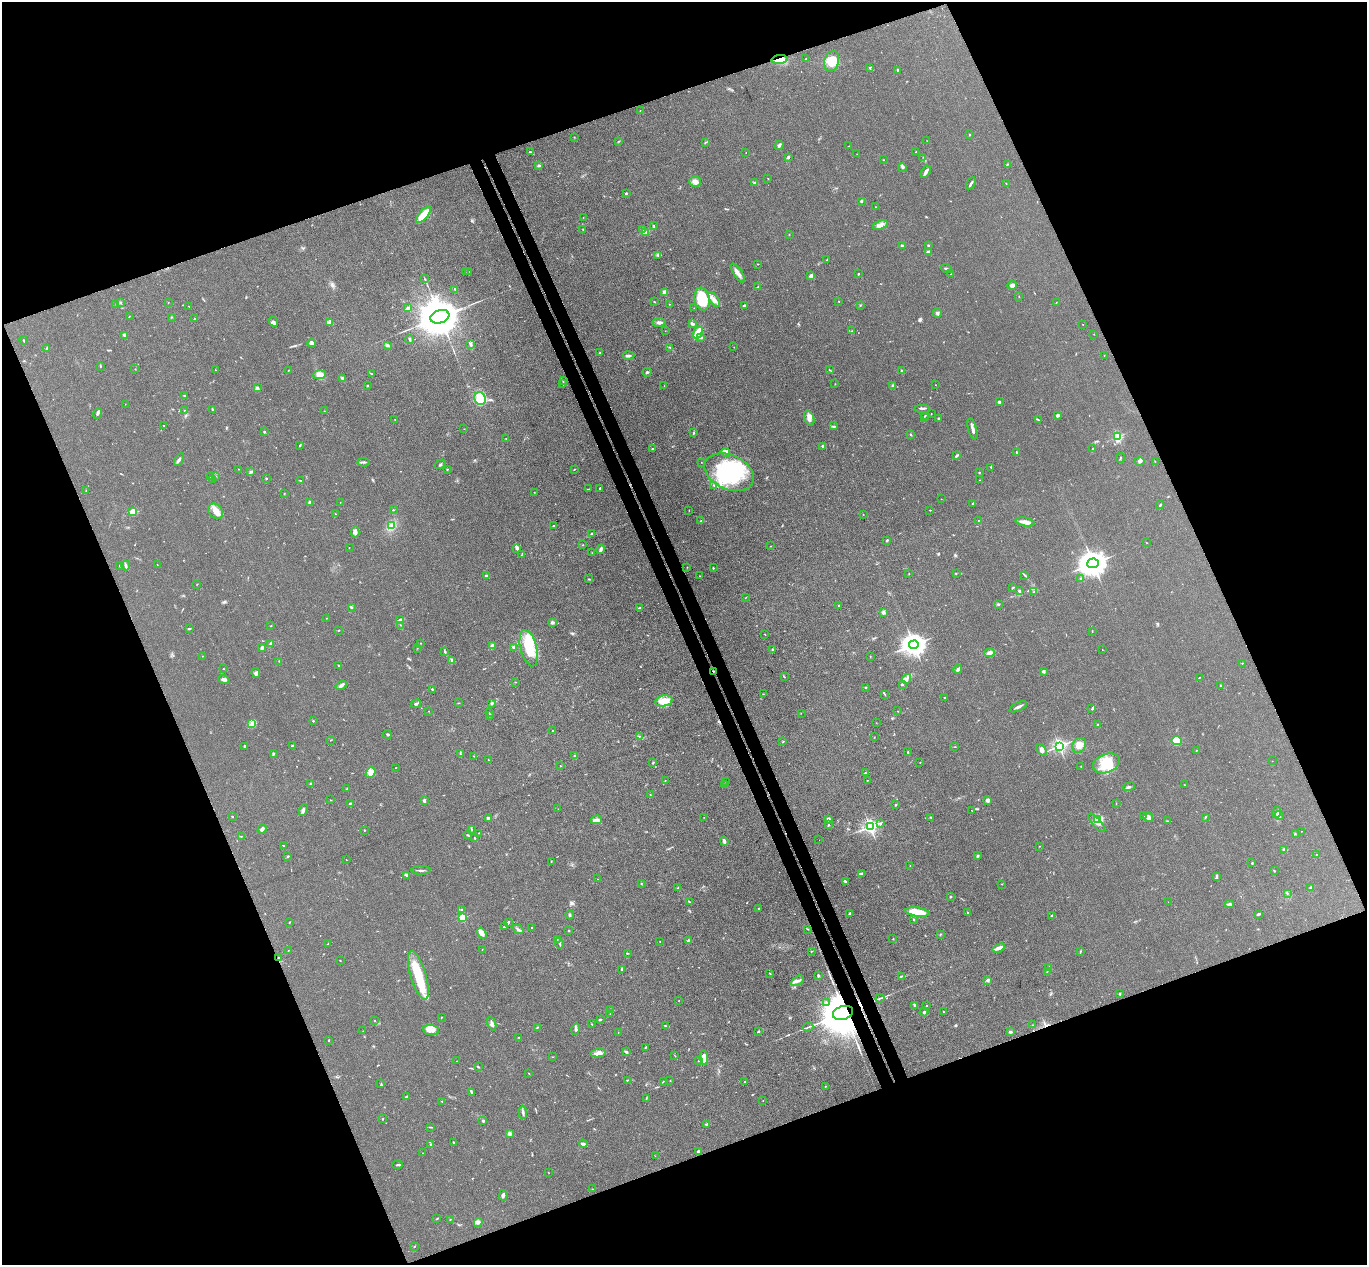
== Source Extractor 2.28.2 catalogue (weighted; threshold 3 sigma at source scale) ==
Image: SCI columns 55-5514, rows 174-5224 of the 5571 x 5525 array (HDU 1 of 3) = the unmasked area's bounding box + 8 px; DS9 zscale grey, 4 x 4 block average (1 PNG px = mean of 4 x 4 image px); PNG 1369 x 1267 px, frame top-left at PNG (2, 2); each listed source drawn as its Kron ellipse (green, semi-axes under 4 px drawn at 4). Shown black and unused: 43% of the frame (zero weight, under 3 of 4 exposures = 5% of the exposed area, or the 3 px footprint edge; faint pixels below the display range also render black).
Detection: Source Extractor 2.28.2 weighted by HDU 2 'WHT'. Background 0.0885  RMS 0.0071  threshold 0.0318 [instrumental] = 3 sigma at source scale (4.5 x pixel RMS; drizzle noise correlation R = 1.50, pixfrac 1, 0.05/0.05 arcsec/px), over >= 5 px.
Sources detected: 589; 2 too faint to see at this stretch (4 x 4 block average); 4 inside a brighter object's white glare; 4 cosmic-ray / hot-pixel residue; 3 long thin detections or spike segments (spike, bleed or trail) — neither listed nor drawn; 14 coinciding with a brighter row at this scale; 34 inside a brighter listed object's ellipse — not listed separately; of the other 528, all 500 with FLUX_AUTO >= 0.867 (the completeness limit of this list) listed and drawn (28 fainter detections not listed), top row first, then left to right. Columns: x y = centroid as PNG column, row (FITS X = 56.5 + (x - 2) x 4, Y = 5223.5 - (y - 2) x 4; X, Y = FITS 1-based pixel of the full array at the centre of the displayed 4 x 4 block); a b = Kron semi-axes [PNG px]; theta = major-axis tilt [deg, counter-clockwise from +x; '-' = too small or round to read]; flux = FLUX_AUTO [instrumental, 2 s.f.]
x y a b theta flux
780 59 8 4 4 57
806 59 2 2 - 1.1
832 61 10 7 73 64
870 67 2 2 - 1.5
897 70 3 2 - 2.4
640 111 2 2 - 1.5
969 135 2 2 - 2.2
574 137 2 2 - 1.5
618 141 2 2 - 1.6
927 141 2 2 - 1.8
705 143 3 2 - 2.7
779 145 5 3 - 9.6
849 146 4 2 - 1.8
530 152 3 2 - 2.6
916 152 2 2 - 2.5
746 153 2 2 - 1.4
857 154 2 2 - 1.5
788 157 3 2 - 4.7
923 157 2 2 - 1.3
883 160 2 2 - 1.6
1007 164 3 2 - 2.9
539 165 3 3 - 5.1
902 167 4 2 - 9.4
926 172 7 2 59 18
768 179 2 2 - 2.6
695 182 6 5 - 26
755 182 4 3 - 5.7
971 183 6 2 59 10
1006 183 2 2 - 1.6
626 193 3 2 - 3.3
861 201 3 2 - 4.9
876 207 2 2 - 1.5
423 215 10 3 49 100
583 217 2 2 - 1.1
654 225 2 2 - 1.7
880 225 7 4 19 21
583 229 2 2 - 2.3
643 230 3 2 - 4.5
645 232 4 3 - 7.3
789 234 2 2 - 1.2
928 245 2 2 - 3.8
902 246 3 2 - 9.5
928 252 3 2 - 5.7
658 255 3 2 - 6.4
827 260 4 2 - 3.1
758 264 2 2 - 2.6
946 269 5 2 - 7
469 271 2 2 - 1.9
465 272 2 2 - 1.5
738 273 11 3 -56 22
858 274 3 2 - 2.9
951 274 3 2 - 2.4
811 276 4 4 - 12
425 279 2 2 - 1.7
1012 285 5 3 - 15
758 287 2 2 - 2.5
455 289 4 2 - 3.9
665 292 4 4 - 19
1019 297 2 2 - 1.5
702 299 11 7 -80 220
714 300 8 4 -57 21
839 301 2 2 - 1.8
120 302 3 2 - 5.8
168 302 2 2 - 1.3
654 302 3 2 - 2.6
1056 302 2 2 - 1
670 304 2 2 - 1.3
116 305 2 2 - 2.2
744 305 3 2 - 4.5
189 306 2 2 - 2.3
860 306 2 2 - 1.3
408 308 2 2 - 21
694 308 2 2 - 1.4
937 313 4 3 - 8.9
129 316 2 2 - 1.1
171 317 2 2 - 1.7
440 317 10 6 17 18000
194 319 2 2 - 4.1
273 322 5 2 - 6.8
330 322 4 2 - 7.1
659 322 6 3 10 11
692 324 4 2 - 9.6
1083 324 2 2 - 0.99
665 331 2 2 - 0.9
852 331 2 2 - 1.5
698 332 6 3 61 74
1094 334 2 2 - 1.2
124 335 3 2 - 10
701 337 3 3 - 7.2
410 339 4 2 - 5.5
23 340 4 2 - 1.3
312 343 4 4 - 11
387 345 3 2 - 4.9
471 345 3 2 - 3.2
670 347 3 2 - 2.9
734 347 2 2 - 1.1
47 349 2 2 - 5
600 353 2 2 - 8
1104 355 2 2 - 1.7
629 356 6 2 6 10
100 366 3 2 - 2.8
135 369 2 2 - 1.2
215 370 2 2 - 1.2
289 370 4 2 - 2.3
829 370 2 2 - 1.7
901 371 3 2 - 2.4
647 372 4 3 - 6.6
372 374 2 2 - 1
319 375 6 4 5 41
342 379 3 3 - 8.1
563 380 4 2 - 3.6
563 384 4 2 - 3.6
835 384 2 2 - 1.5
935 385 2 2 - 0.92
367 386 2 2 - 5.8
664 386 2 2 - 0.97
893 386 4 2 - 5
257 388 3 3 - 8.6
185 396 3 2 - 5.6
480 399 6 5 - 99
999 402 2 2 - 9.7
125 404 2 2 - 1.3
922 408 8 2 0 11
212 409 3 2 - 4.8
184 410 2 2 - 1.2
324 411 2 2 - 1.6
97 414 5 2 - 9.3
931 414 2 2 - 1.6
925 415 2 2 - 2.1
1058 415 3 2 - 12
924 417 2 2 - 1.5
809 418 8 4 -70 21
938 418 3 2 - 2.8
395 419 2 2 - 1.2
1038 420 4 2 - 3.3
164 426 2 2 - 2
833 426 3 2 - 3.9
464 429 2 2 - 0.92
972 429 11 2 -76 14
264 432 2 2 - 8.4
693 433 3 2 - 2.7
911 434 3 2 - 3.8
1117 437 2 2 - 260
506 438 2 2 - 1.4
300 445 2 2 - 3.7
823 446 2 2 - 31
652 448 2 2 - 3.1
1092 449 2 2 - 3.1
725 452 5 2 - 38
1016 452 2 2 - 3.6
957 456 3 2 - 7.2
1120 458 5 2 - 3
179 460 7 2 60 9.1
1155 461 2 2 - 1.2
364 462 6 2 -4 7.7
701 462 2 2 - 1
1139 462 5 3 - 7.6
440 464 6 2 36 4.6
991 467 3 2 - 1.9
238 469 2 2 - 1.4
447 469 2 2 - 1.8
574 469 2 2 - 2.5
251 472 3 2 - 5.8
729 472 26 17 -24 370
979 472 2 2 - 3.7
215 476 2 2 - 1.6
211 477 2 2 - 1.8
266 478 2 2 - 1.9
212 479 2 2 - 1.6
300 480 3 2 - 2.9
979 480 2 2 - 1.2
714 485 2 2 - 3.2
599 488 2 2 - 4.9
589 489 3 2 - 3.4
86 491 2 2 - 1.1
534 492 2 2 - 1.2
284 493 2 2 - 1.7
941 499 2 2 - 1.2
310 502 2 2 - 32
340 502 2 2 - 0.99
973 503 3 2 - 4.2
1160 505 4 2 - 3.8
393 510 2 2 - 2.4
689 510 2 2 - 1.3
930 510 2 2 - 2
216 511 8 6 -48 37
133 512 3 3 - 50
335 514 2 2 - 1.6
863 514 2 2 - 0.95
701 521 3 2 - 2.3
979 521 3 2 - 3.6
1025 522 9 4 -8 22
554 525 3 2 - 6.7
391 526 3 3 - 12
355 532 6 4 84 15
592 534 3 2 - 3.5
887 541 3 2 - 4.1
1146 542 2 2 - 1.4
583 545 2 2 - 1.9
771 546 2 2 - 1.1
349 548 2 2 - 1.4
516 548 4 3 - 8.6
601 549 5 2 - 13
592 553 2 2 - 1.2
521 555 2 2 - 1.3
1093 563 6 5 - 4000
120 565 3 2 - 3.2
126 565 5 2 - 6.3
157 565 2 2 - 1.1
687 567 2 2 - 1.6
713 568 2 2 - 6.3
909 573 2 2 - 2.1
956 574 2 2 - 2.3
1025 575 3 2 - 4
486 576 2 2 - 29
700 576 3 2 - 1.7
1081 578 2 2 - 2.5
589 579 2 2 - 1.8
197 584 2 2 - 1.8
1013 587 3 2 - 3.1
1019 591 2 2 - 6.9
1034 592 3 3 - 4.7
746 598 2 2 - 1.2
998 604 3 2 - 4.9
839 606 2 2 - 13
351 607 2 2 - 10
639 608 4 2 - 4.4
883 612 2 2 - 20
326 618 2 2 - 1.1
400 620 3 2 - 7.9
552 622 3 2 - 10
400 625 2 2 - 1.8
271 626 2 2 - 1.1
189 628 3 2 - 5.2
338 630 2 2 - 1.4
1092 631 2 2 - 1.3
765 634 2 2 - 1.7
420 643 2 2 - 1
271 644 4 3 - 11
914 645 4 4 - 2700
492 646 4 3 - 11
514 647 3 2 - 11
262 648 3 3 - 11
417 648 2 2 - 1.4
529 648 19 8 -75 140
772 650 3 2 - 4.6
1102 650 2 2 - 0.93
445 652 3 2 - 3.8
990 653 5 3 - 14
203 656 2 2 - 1.5
870 656 2 2 - 1
452 660 4 2 - 9
279 661 2 2 - 1.8
1242 663 2 2 - 1.8
338 665 3 2 - 2.3
223 668 2 2 - 1.3
958 669 4 3 - 8.7
713 671 2 2 - 2.7
1043 671 3 2 - 5.8
256 673 5 2 - 7.9
784 677 2 2 - 1.3
1199 678 2 2 - 1.3
224 679 6 3 -17 15
906 679 5 3 - 13
515 682 2 2 - 1.9
902 684 3 2 - 5.1
341 685 6 2 34 17
1220 685 2 2 - 4.7
866 687 2 2 - 6.8
432 689 2 2 - 5.1
763 694 2 2 - 1.5
885 694 2 2 - 2.8
944 697 2 2 - 2.4
664 701 9 5 10 60
458 703 2 2 - 2
492 703 2 2 - 7.2
416 704 5 2 - 8.5
1018 707 9 2 25 14
1092 708 4 2 - 4.8
428 711 2 2 - 0.91
898 711 2 2 - 1.7
489 712 2 2 - 1.5
801 713 2 2 - 1.3
489 715 3 2 - 2
313 721 2 2 - 2.7
876 723 2 2 - 1.3
252 724 4 3 - 11
1098 725 2 2 - 2.7
552 730 2 2 - 2
387 734 4 2 - 5.4
639 736 2 2 - 2.6
874 737 2 2 - 1.2
330 740 2 2 - 1.3
1177 740 5 4 - 120
783 742 2 2 - 2.5
1079 745 8 6 54 26
245 746 3 2 - 7.1
292 746 2 2 - 6.3
1059 746 3 3 - 610
955 747 2 2 - 1.3
1042 750 6 3 -54 15
1196 751 2 2 - 1.3
908 752 3 2 - 3.3
273 753 2 2 - 3.8
460 754 2 2 - 1.7
474 756 2 2 - 1.4
575 756 3 2 - 3.5
488 760 2 2 - 1.1
1272 761 2 2 - 1.2
653 763 3 2 - 3.9
920 763 2 2 - 1.7
1106 763 14 9 22 85
560 766 2 2 - 2.1
1081 766 2 2 - 2.1
396 768 2 2 - 1.4
370 773 6 4 52 19
865 773 3 2 - 2.3
665 780 2 2 - 1.4
868 780 2 2 - 1.4
726 782 2 2 - 1.1
311 784 2 2 - 23
725 785 3 2 - 3.7
1184 785 2 2 - 1.1
1129 787 6 2 21 7.3
347 788 2 2 - 2.2
650 795 2 2 - 1.7
330 800 2 2 - 1.1
424 800 2 2 - 29
988 800 3 2 - 18
350 803 2 2 - 4.8
1116 803 2 2 - 1.3
896 805 2 2 - 4.8
558 809 2 2 - 1.1
303 810 6 3 65 10
972 810 2 2 - 1
1276 812 6 2 68 7.9
1144 815 2 2 - 2.1
232 816 2 2 - 3
1279 816 5 3 - 7.6
704 817 2 2 - 0.94
1148 817 5 3 - 32
1205 817 3 2 - 2.5
488 818 4 3 - 7.6
931 818 4 2 - 3.5
829 819 4 3 - 7.7
597 820 5 4 - 13
1098 820 3 2 - 110
1168 821 3 2 - 2.5
1097 823 12 3 -47 18
880 824 3 2 - 3.1
828 825 4 2 - 3.4
870 827 3 3 - 830
262 829 5 2 - 15
364 830 2 2 - 3.3
471 830 3 2 - 2.9
1302 831 2 2 - 0.96
479 833 2 2 - 1.5
1295 834 3 2 - 1.9
468 835 4 2 - 3.4
241 836 2 2 - 1.9
474 838 3 2 - 3
819 840 2 2 - 1.1
724 841 4 2 - 18
283 846 2 2 - 2.5
1040 846 2 2 - 1.2
1284 850 2 2 - 19
1316 854 2 2 - 1.7
288 856 3 2 - 2.9
978 856 3 2 - 4.5
346 860 2 2 - 1.4
551 861 2 2 - 1.8
1252 863 3 2 - 2.6
910 866 2 2 - 1.8
421 870 9 2 0 8.4
1274 871 2 2 - 3.3
862 874 4 2 - 11
406 876 2 2 - 3.3
1217 877 3 2 - 4.6
598 879 2 2 - 1.6
845 881 3 2 - 5.3
641 883 2 2 - 1.9
1002 884 2 2 - 1.2
678 888 2 2 - 2.3
1311 888 4 2 - 8.2
1287 893 3 2 - 3.8
951 897 2 2 - 4.3
689 902 3 2 - 4
1168 902 2 2 - 1
1229 904 4 4 - 11
758 908 2 2 - 2.7
462 910 2 2 - 3.2
917 912 12 4 -8 120
968 912 3 2 - 2.3
850 913 3 2 - 5.3
1258 914 4 2 - 4.7
570 915 4 2 - 7.2
1052 915 3 2 - 4.9
462 918 2 2 - 210
913 919 2 2 - 2.8
289 922 2 2 - 3.2
508 922 2 2 - 5.5
504 927 4 2 - 4.9
532 928 3 2 - 2.4
518 929 6 2 -36 9.6
808 929 2 2 - 1.3
569 931 2 2 - 2.6
482 933 6 3 -56 28
940 934 2 2 - 2.4
557 939 3 2 - 2.6
893 939 2 2 - 1.9
689 941 3 3 - 6
660 942 2 2 - 1.3
559 943 5 2 - 6.6
328 944 2 2 - 1.5
999 948 6 3 21 25
288 950 2 2 - 1.1
482 950 2 2 - 1.1
811 951 2 2 - 1.5
1080 951 3 2 - 3.2
627 953 3 2 - 2.7
278 958 3 2 - 2.3
340 961 2 2 - 1.6
1048 967 2 2 - 2.5
622 969 3 2 - 3.5
1047 971 2 2 - 2.7
770 973 2 2 - 3.5
418 975 25 7 -73 160
818 975 2 2 - 7.3
901 976 4 2 - 4.5
988 980 2 2 - 26
797 981 7 3 32 13
1120 994 2 2 - 2.9
880 998 4 2 - 6.3
679 1000 2 2 - 1.1
826 1002 3 2 - 4.3
915 1005 3 2 - 6.6
926 1006 2 2 - 2.3
611 1009 3 2 - 1.7
943 1011 2 2 - 1.5
924 1012 4 3 - 5.1
843 1013 10 7 18 29000
610 1014 2 2 - 1.3
441 1017 2 2 - 1.9
600 1019 3 2 - 4.8
374 1021 2 2 - 3
492 1024 7 3 -69 12
591 1024 2 2 - 2.1
1033 1025 2 2 - 2.1
665 1026 3 2 - 2.2
808 1027 5 2 - 5.9
537 1028 2 2 - 2.2
576 1029 6 3 74 7.6
431 1030 8 5 -6 26
363 1031 2 2 - 0.89
758 1031 3 2 - 4.1
1010 1032 3 2 - 10
618 1033 2 2 - 0.95
518 1037 2 2 - 1.3
329 1040 2 2 - 3.3
646 1047 3 2 - 2.8
626 1052 4 2 - 8.8
598 1053 8 4 9 20
675 1056 2 2 - 1.4
553 1057 2 2 - 1.2
704 1058 7 3 -84 62
457 1061 2 2 - 1.2
698 1061 2 2 - 2.2
478 1067 3 2 - 3.3
529 1073 2 2 - 1.5
628 1080 3 2 - 3.6
670 1080 2 2 - 2.5
663 1082 2 2 - 1.7
744 1082 2 2 - 1.5
381 1084 2 2 - 1.7
825 1086 2 2 - 2.6
472 1093 3 2 - 4.5
406 1097 3 2 - 4.5
646 1099 2 2 - 2.7
763 1100 2 2 - 0.98
442 1101 2 2 - 1.7
523 1112 6 2 -87 8.4
382 1119 3 2 - 1.6
483 1121 3 2 - 7.2
706 1124 3 2 - 4.9
431 1127 2 2 - 1.6
509 1134 3 2 - 15
453 1142 2 2 - 2.3
431 1144 2 2 - 4.5
583 1144 4 3 - 11
698 1151 2 2 - 8.4
423 1153 2 2 - 0.99
655 1156 2 2 - 0.87
397 1165 5 2 - 5.9
549 1173 2 2 - 1.1
592 1189 2 2 - 1.5
503 1195 5 2 - 11
437 1218 3 2 - 3.4
450 1219 2 2 - 2
478 1223 5 3 - 9.4
414 1247 2 2 - 2.7
Overlapping masked pixels (flux is a lower limit): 4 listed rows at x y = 780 59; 713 671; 278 958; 843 1013
Diffuse or blended objects may show on this block-average render without a row.